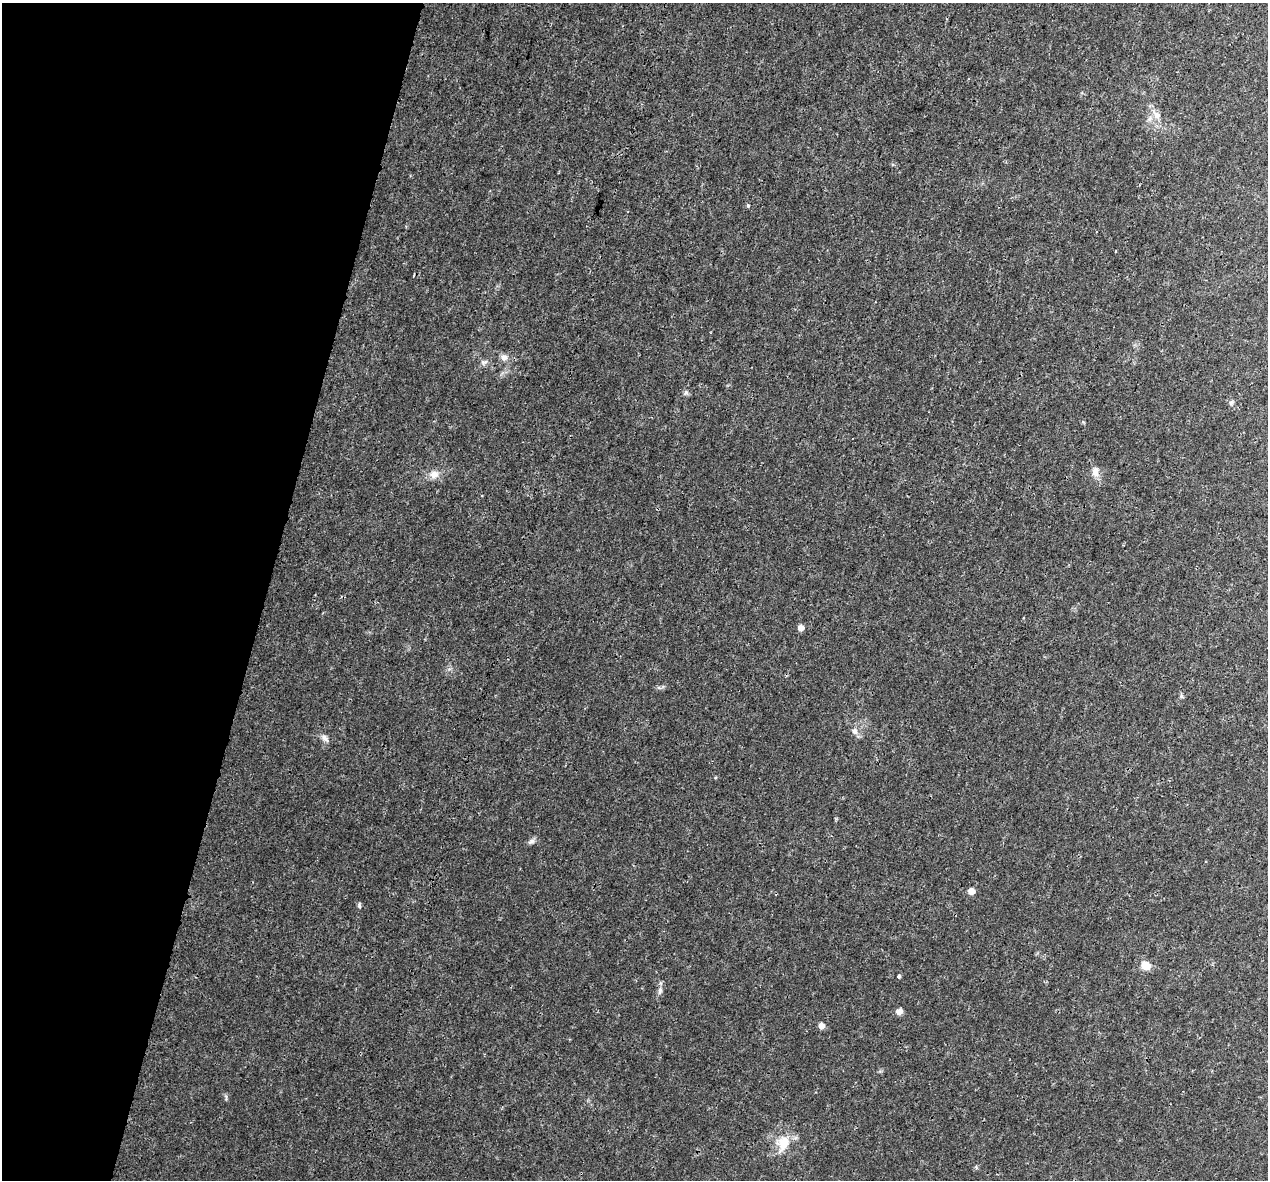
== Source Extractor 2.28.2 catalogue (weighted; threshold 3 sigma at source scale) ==
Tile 9 of 4 x 4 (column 1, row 3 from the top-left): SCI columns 15-1280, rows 1457-2634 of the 5100 x 5330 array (HDU 1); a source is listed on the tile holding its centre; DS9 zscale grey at full resolution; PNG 1270 x 1182 px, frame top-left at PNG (2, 3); no overlay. Shown black and unused: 21% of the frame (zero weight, under 3 of 4 exposures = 5% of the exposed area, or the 3 px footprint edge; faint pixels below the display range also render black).
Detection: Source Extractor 2.28.2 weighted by HDU 2 'WHT'; one run over the whole footprint, this tile lists its part. Background 0.00805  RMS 0.0014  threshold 0.00609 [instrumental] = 3 sigma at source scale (4.5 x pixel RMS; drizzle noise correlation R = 1.50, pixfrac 1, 0.0396/0.0396 arcsec/px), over >= 5 px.
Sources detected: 22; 1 cosmic-ray / hot-pixel residue — not listed; the other 21 listed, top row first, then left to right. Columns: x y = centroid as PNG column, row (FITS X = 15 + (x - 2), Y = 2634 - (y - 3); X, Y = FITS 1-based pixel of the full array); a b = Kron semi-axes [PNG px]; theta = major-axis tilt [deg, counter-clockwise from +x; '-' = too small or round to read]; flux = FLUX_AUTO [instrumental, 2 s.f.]
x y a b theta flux
1157 115 10 9 - 0.91
1116 251 3 2 - 0.093
504 357 9 9 - 0.65
485 362 10 5 25 0.39
686 393 7 5 69 0.3
1231 402 6 6 - 0.29
1095 471 13 9 -87 0.99
434 474 12 11 - 1.1
801 628 6 5 - 0.87
1181 696 6 5 - 0.23
855 731 9 8 - 0.63
325 738 13 7 -45 0.59
531 841 10 6 25 0.42
971 891 6 5 - 1.4
359 905 8 4 -87 0.23
1145 966 6 5 - 4.7
899 976 3 3 - 1
660 991 10 6 81 0.47
899 1011 8 7 - 0.64
821 1025 6 6 - 0.81
783 1143 20 16 66 2.9
Unlisted compact peaks at least as high as the median listed source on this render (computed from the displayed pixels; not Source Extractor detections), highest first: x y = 748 206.